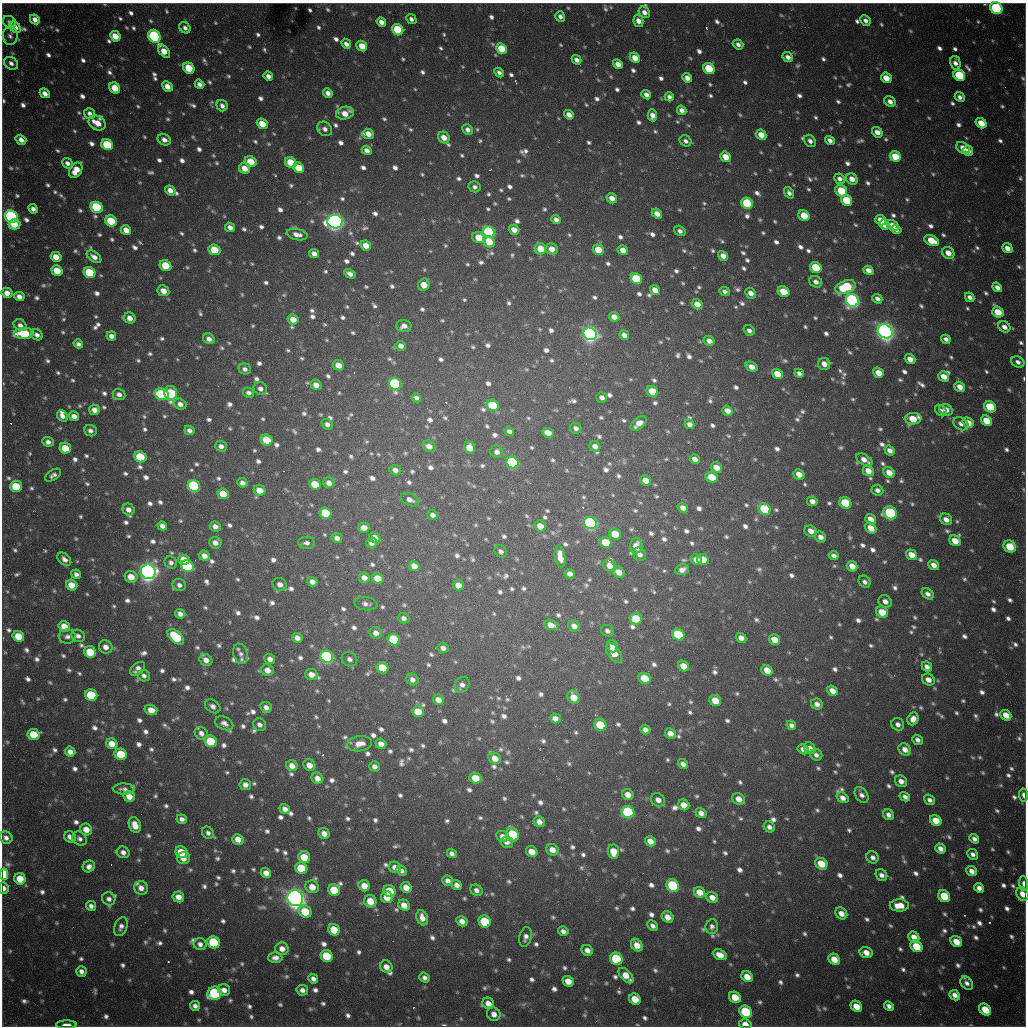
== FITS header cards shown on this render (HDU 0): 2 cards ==
NAXIS1  =                 1024 / length of data axis 1
NAXIS2  =                 1024 / length of data axis 2

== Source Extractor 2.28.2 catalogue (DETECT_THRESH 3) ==
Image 1024 x 1024 px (HDU 0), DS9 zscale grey, 1 PNG px = 1 image px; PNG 1028 x 1028 px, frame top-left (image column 1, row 1024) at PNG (2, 3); each listed source drawn as its Kron ellipse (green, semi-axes under 4 px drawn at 4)
Background 1020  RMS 26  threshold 77.5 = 3 sigma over >= 5 px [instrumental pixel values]
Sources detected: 1484; of the 1484, the 500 brightest by FLUX_AUTO listed and drawn (984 fainter detections omitted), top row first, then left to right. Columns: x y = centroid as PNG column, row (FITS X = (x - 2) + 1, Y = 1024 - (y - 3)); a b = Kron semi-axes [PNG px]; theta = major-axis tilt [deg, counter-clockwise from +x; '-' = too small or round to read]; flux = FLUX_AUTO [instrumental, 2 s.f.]
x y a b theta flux
996 8 6 5 - 2.8e+05
644 12 6 5 - 1.2e+04
560 16 5 4 - 8.0e+03
35 19 5 4 - 1.2e+04
411 19 6 4 -43 7.4e+03
865 20 5 4 - 8.3e+03
638 21 6 5 - 1.5e+04
10 22 7 5 -42 7.4e+03
381 22 5 4 - 1.3e+04
15 27 6 5 - 2.0e+04
185 28 6 5 - 8.0e+03
398 30 6 5 - 1.1e+05
10 36 9 7 88 7.4e+03
115 36 6 4 -45 3.0e+04
154 36 7 5 -48 3.2e+05
346 44 5 4 - 1.0e+04
738 44 5 4 - 8.9e+03
362 46 6 5 - 3.0e+04
501 49 6 5 - 5.4e+04
164 51 7 4 -50 3.1e+04
788 57 5 4 - 1.1e+04
635 58 5 4 - 2.2e+04
576 60 5 4 - 9.6e+03
11 63 7 6 - 8.3e+03
955 63 7 5 -76 1.0e+04
618 64 5 4 - 1.8e+04
189 68 6 5 - 6.5e+04
709 69 6 5 - 9.0e+04
499 72 5 4 - 7.9e+03
959 75 6 5 - 1.1e+05
268 76 5 4 - 9.7e+03
687 78 5 4 - 1.2e+04
886 78 6 5 - 2.7e+04
199 84 5 4 - 9.2e+03
167 86 5 4 - 1.9e+04
115 88 6 5 - 3.5e+04
45 93 5 4 - 1.2e+04
328 93 5 4 - 1.1e+04
646 95 5 4 - 1.1e+04
669 97 5 4 - 7.4e+03
960 97 5 4 - 7.9e+03
890 102 6 5 - 1.1e+04
222 106 6 5 - 8.7e+03
682 110 5 4 - 1.0e+04
90 113 5 5 - 7.6e+03
345 113 9 6 10 2.5e+04
569 115 5 4 - 1.4e+04
652 115 6 4 -87 1.5e+04
97 123 9 7 -30 3.1e+04
981 123 6 5 - 3.6e+04
262 124 6 5 - 4.0e+04
325 129 8 6 -42 1.0e+04
468 130 5 5 - 9.4e+03
877 132 5 4 - 1.7e+04
368 134 6 5 - 1.9e+04
761 135 5 4 - 2.4e+04
444 137 6 5 - 2.1e+04
21 140 5 4 - 1.2e+04
164 140 7 5 -29 1.2e+04
830 140 5 4 - 9.9e+03
686 141 6 5 - 7.6e+03
810 141 7 5 -47 9.6e+03
107 145 6 5 - 1.2e+05
963 148 7 5 -32 2.0e+04
367 150 5 4 - 1.2e+04
968 151 5 5 - 1.1e+04
725 157 5 5 - 3.2e+04
895 157 6 5 - 5.8e+04
250 162 6 5 - 4.9e+04
291 162 6 5 - 5.4e+04
67 163 6 4 -40 8.3e+03
244 168 6 5 - 2.2e+04
299 168 6 5 - 4.7e+04
76 170 8 6 56 2.9e+04
840 179 6 5 - 8.9e+03
852 179 6 5 - 1.7e+04
475 187 6 5 - 7.3e+03
170 190 6 4 -37 1.6e+04
841 191 6 5 - 7.6e+04
789 193 6 4 -53 7.5e+03
612 198 5 5 - 1.7e+04
847 200 6 5 - 9.7e+04
747 203 6 5 - 1.5e+05
97 207 6 5 - 2.0e+05
33 209 5 4 - 9.1e+03
657 214 6 4 -40 1.5e+04
804 215 6 5 - 4.2e+04
11 217 7 6 - 6.1e+05
556 219 5 4 - 8.9e+03
881 220 6 5 - 2.6e+04
111 221 6 5 - 8.6e+04
335 222 8 7 - 1.3e+06
14 224 6 5 - 3.7e+04
884 225 5 4 - 2.7e+04
892 225 7 4 -31 2.2e+04
230 227 5 4 - 1.0e+04
126 230 5 4 - 2.1e+04
514 230 5 5 - 1.9e+04
896 230 5 4 - 8.0e+03
680 231 6 4 -35 7.4e+03
489 232 6 5 - 3.5e+05
297 234 10 5 -12 1.3e+04
479 238 7 5 -16 4.7e+04
931 241 8 5 -25 4.1e+04
489 242 6 5 - 4.4e+04
366 245 5 5 - 2.4e+04
1007 248 5 4 - 1.5e+04
541 249 6 5 - 4.2e+04
552 249 6 5 - 2.0e+04
214 250 6 5 - 5.6e+04
598 250 6 5 - 4.2e+04
623 250 5 5 - 1.9e+04
948 253 6 5 - 2.2e+04
314 254 5 4 - 1.3e+04
723 256 5 4 - 1.4e+04
56 257 5 4 - 2.4e+04
94 257 8 5 -35 1.2e+04
165 266 6 5 - 5.8e+04
816 267 6 5 - 9.1e+04
868 270 5 4 - 1.4e+04
57 271 6 5 - 4.8e+04
90 273 6 5 - 1.0e+05
350 274 6 4 -29 1.1e+04
636 279 6 5 - 1.2e+05
816 282 7 5 -28 1.1e+04
424 285 6 5 - 2.8e+04
846 287 10 6 22 1.4e+05
997 287 5 4 - 1.2e+04
655 290 5 4 - 2.2e+04
163 291 6 5 - 1.8e+04
725 291 5 4 - 7.9e+03
783 292 6 5 - 4.6e+04
7 293 6 5 - 1.8e+04
751 293 6 5 - 1.4e+04
19 297 5 4 - 1.3e+04
970 297 5 4 - 8.5e+03
877 299 5 4 - 9.1e+03
852 300 6 6 - 7.6e+05
697 304 5 5 - 2.1e+04
998 312 6 5 - 4.2e+04
614 317 5 4 - 1.6e+04
130 318 6 5 - 1.7e+04
293 319 5 5 - 2.6e+04
20 325 7 5 -36 1.0e+04
404 326 7 6 - 1.4e+04
1004 327 6 5 - 1.2e+04
749 330 6 5 - 7.8e+03
885 331 8 6 -38 1.5e+06
24 333 10 5 1 1.5e+05
590 334 7 6 - 1.0e+06
37 335 6 5 - 9.2e+03
624 335 5 4 - 1.1e+04
111 336 5 4 - 1.1e+04
209 339 6 5 - 1.1e+04
946 339 5 4 - 7.5e+03
709 341 6 5 - 1.3e+04
78 344 5 4 - 7.4e+03
401 346 5 4 - 1.2e+04
910 359 5 4 - 1.5e+04
1018 362 7 5 -28 8.3e+03
824 364 6 6 - 1.6e+04
338 365 6 5 - 2.4e+04
751 367 6 4 -26 1.8e+04
245 369 6 5 - 7.9e+03
799 373 5 4 - 7.7e+03
878 373 5 5 - 2.7e+04
777 374 6 5 - 3.7e+04
944 376 5 5 - 2.1e+04
395 384 6 6 - 2.7e+05
316 385 6 5 - 1.8e+04
960 387 6 4 -35 1.7e+04
260 389 7 6 - 9.8e+03
652 391 6 5 - 5.1e+04
171 393 7 6 - 1.8e+05
249 393 5 5 - 7.6e+03
119 394 6 5 - 1.0e+04
162 394 7 5 -24 1.9e+05
602 397 5 5 - 8.6e+03
416 398 5 4 - 7.4e+03
180 404 6 5 - 1.1e+04
492 405 6 5 - 1.1e+05
990 407 6 5 - 8.9e+04
94 410 5 5 - 1.3e+04
946 410 7 5 -24 1.6e+04
727 411 5 4 - 1.6e+04
941 411 6 5 - 8.3e+03
62 416 6 4 -50 1.0e+04
74 416 5 4 - 1.5e+04
913 419 8 5 5 4.4e+04
986 421 6 5 - 4.2e+04
639 423 9 5 39 1.7e+04
968 423 6 5 - 2.0e+04
327 424 6 5 - 9.1e+03
689 424 5 4 - 9.4e+03
961 424 8 6 -31 9.7e+03
576 428 6 5 - 7.4e+03
189 430 5 4 - 8.6e+03
90 431 6 5 - 8.0e+03
509 431 5 4 - 7.8e+03
548 433 6 4 -21 2.2e+04
267 440 6 5 - 6.4e+04
48 442 5 5 - 9.4e+03
221 446 6 5 - 1.0e+04
429 446 6 5 - 1.4e+04
595 446 6 5 - 1.0e+04
65 448 6 5 - 5.7e+04
470 448 6 5 - 3.1e+04
890 450 5 4 - 1.2e+04
497 452 6 6 - 1.1e+04
140 457 6 5 - 9.0e+04
695 459 5 4 - 1.4e+04
864 460 9 5 -30 1.5e+04
512 462 6 5 - 3.1e+05
716 467 6 5 - 2.0e+04
395 470 6 5 - 1.1e+04
868 471 6 5 - 1.9e+04
889 473 6 5 - 2.1e+04
799 474 6 5 - 2.1e+04
53 475 9 5 32 7.4e+03
712 477 6 5 - 4.5e+04
646 480 5 5 - 2.1e+04
242 483 5 4 - 1.0e+04
329 483 6 5 - 1.3e+04
315 484 6 5 - 5.3e+04
16 486 6 5 - 7.1e+04
194 486 6 5 - 3.1e+05
260 490 6 5 - 2.7e+04
877 490 6 5 - 8.1e+03
223 494 6 5 - 4.5e+04
410 500 10 6 -26 1.0e+04
812 501 5 4 - 1.1e+04
845 503 6 5 - 9.2e+04
683 508 5 4 - 1.3e+04
128 509 6 5 - 1.2e+04
765 509 6 5 - 1.2e+05
325 513 6 5 - 9.0e+04
890 513 7 6 - 2.2e+05
433 515 5 5 - 8.4e+03
871 519 6 4 -36 1.8e+04
946 519 6 5 - 1.5e+04
590 523 6 6 - 5.2e+05
162 526 5 4 - 9.5e+03
215 526 5 5 - 1.0e+04
540 526 6 5 - 2.7e+04
364 528 6 5 - 1.6e+04
871 528 6 5 - 2.4e+04
811 531 6 5 - 1.7e+04
615 534 6 5 - 4.6e+04
821 537 6 5 - 1.2e+04
337 538 5 5 - 9.4e+03
375 538 6 5 - 1.6e+04
955 541 6 5 - 2.8e+04
606 542 6 5 - 6.2e+04
215 543 6 6 - 1.3e+04
306 543 8 6 -2 8.0e+03
371 543 5 5 - 9.1e+03
636 546 7 6 - 2.4e+04
1010 547 6 6 - 6.0e+04
501 551 7 5 -42 7.4e+03
640 554 7 6 - 9.1e+03
911 555 6 5 - 2.5e+04
204 556 6 5 - 1.4e+04
560 556 11 5 -80 2.3e+04
834 556 5 4 - 8.3e+03
64 559 8 5 -43 9.1e+03
703 559 6 5 - 4.0e+04
184 560 6 5 - 3.4e+04
696 560 6 5 - 1.4e+04
171 563 6 6 - 7.9e+03
934 565 6 4 -38 1.4e+04
187 566 6 5 - 2.2e+05
414 566 5 5 - 1.9e+04
609 566 7 6 - 1.7e+04
852 566 6 5 - 2.1e+04
682 570 7 5 21 1.2e+04
148 572 7 7 - 1.5e+06
619 572 6 5 - 1.9e+04
76 574 5 4 - 7.9e+03
570 574 5 4 - 1.1e+04
131 577 6 5 - 2.8e+04
364 578 6 5 - 1.3e+04
378 578 6 5 - 3.4e+04
312 582 5 5 - 1.1e+04
864 582 6 5 - 7.5e+03
280 584 7 6 - 1.3e+04
72 585 6 5 - 2.6e+04
179 585 7 6 - 8.4e+03
458 585 5 5 - 2.1e+04
928 594 7 5 -41 9.3e+03
885 601 7 6 - 1.2e+04
366 604 12 6 -9 8.3e+03
882 612 6 5 - 3.4e+04
180 614 5 4 - 9.7e+03
404 618 5 5 - 7.8e+03
636 619 6 6 - 5.4e+04
551 625 7 5 -14 1.9e+04
64 626 6 5 - 2.8e+04
574 626 6 5 - 1.3e+04
607 631 6 5 - 7.9e+03
376 633 6 6 - 1.2e+04
678 635 6 5 - 1.2e+05
18 636 6 5 - 4.3e+04
67 636 9 7 -6 9.5e+03
78 636 7 6 - 8.7e+03
176 637 10 5 -42 1.2e+05
297 638 5 4 - 1.2e+04
741 638 5 4 - 1.4e+04
394 640 6 5 - 1.3e+05
775 640 6 5 - 2.9e+04
612 646 6 5 - 1.2e+04
106 647 7 6 - 1.3e+04
443 648 5 5 - 9.0e+03
90 652 6 5 - 6.2e+04
614 653 11 6 -56 3.3e+04
241 654 10 7 -74 7.9e+03
327 657 6 6 - 5.5e+05
270 659 5 5 - 1.1e+04
349 659 8 7 - 8.7e+03
206 660 7 5 -36 1.4e+04
683 666 6 5 - 2.7e+04
927 667 5 5 - 1.0e+04
382 668 6 5 - 5.8e+04
138 669 8 5 40 1.2e+04
267 670 6 5 - 1.6e+04
767 670 6 5 - 2.9e+04
311 674 6 5 - 1.8e+04
144 676 6 5 - 8.0e+03
645 678 6 5 - 6.8e+04
412 680 6 5 - 8.7e+03
928 680 6 5 - 1.5e+04
462 685 8 7 - 9.7e+03
832 691 6 5 - 1.7e+04
91 695 6 5 - 1.1e+05
574 697 7 5 -61 2.9e+04
438 700 5 5 - 1.6e+04
715 701 6 5 - 3.8e+04
817 704 6 5 - 1.0e+04
213 706 8 6 -36 8.5e+03
266 707 6 5 - 1.1e+04
151 710 6 5 - 2.0e+04
418 711 6 5 - 3.8e+04
1006 715 6 5 - 2.4e+04
555 718 5 5 - 1.4e+04
913 719 6 5 - 1.5e+04
224 723 9 6 -25 9.8e+03
898 724 7 6 - 9.7e+03
260 725 7 6 - 8.7e+03
600 725 6 5 - 9.2e+04
791 725 5 4 - 7.4e+03
645 730 5 4 - 1.0e+04
201 733 7 6 - 1.0e+04
670 733 6 5 - 1.6e+04
34 735 6 5 - 6.4e+04
917 740 5 4 - 8.2e+03
211 741 6 5 - 9.5e+04
112 744 6 5 - 2.7e+04
359 744 12 7 9 2.1e+04
381 744 5 5 - 1.5e+04
810 748 6 5 - 1.1e+04
803 749 6 4 -32 1.1e+04
905 749 7 5 -47 1.6e+04
70 752 5 5 - 1.3e+04
121 754 6 5 - 8.5e+04
816 755 6 5 - 8.8e+03
495 758 6 5 - 2.1e+04
683 764 5 4 - 9.4e+03
309 765 6 5 - 1.9e+04
292 766 6 5 - 1.8e+04
374 766 5 5 - 9.8e+03
317 778 6 5 - 1.6e+04
475 778 6 5 - 3.8e+04
901 781 6 5 - 1.2e+04
245 785 5 5 - 1.3e+04
124 789 11 5 -2 8.3e+03
628 795 6 5 - 1.8e+04
861 795 8 6 -55 9.6e+03
1023 795 6 4 -82 8.8e+03
129 796 6 5 - 2.0e+04
905 797 5 4 - 8.1e+03
843 798 6 5 - 1.1e+04
739 799 6 5 - 1.9e+04
658 800 7 6 - 1.2e+04
929 800 6 5 - 7.5e+03
684 805 6 5 - 2.4e+04
285 809 5 4 - 1.1e+04
628 812 6 6 - 2.5e+05
701 813 6 5 - 1.2e+04
888 815 6 5 - 9.7e+03
182 819 5 4 - 8.4e+03
936 821 6 5 - 3.8e+04
539 822 6 5 - 1.4e+04
135 825 8 5 -67 2.5e+04
769 827 6 5 - 9.2e+03
86 829 6 5 - 2.2e+04
208 833 6 5 - 7.6e+03
324 833 6 5 - 1.5e+04
513 835 7 6 - 1.5e+05
502 836 6 5 - 1.2e+04
70 837 6 5 - 1.2e+04
6 838 7 6 - 9.0e+03
80 839 8 6 -41 7.3e+03
238 839 6 5 - 2.0e+04
974 839 5 4 - 8.7e+03
650 841 6 5 - 1.8e+04
507 842 6 6 - 9.7e+03
940 848 5 4 - 1.2e+04
552 850 6 5 - 2.0e+04
123 852 6 5 - 1.1e+04
181 852 6 5 - 5.3e+04
532 852 6 5 - 2.7e+04
613 852 7 5 -81 2.8e+04
452 853 5 4 - 8.2e+03
973 854 6 5 - 8.6e+03
304 857 6 5 - 5.2e+04
873 857 6 5 - 8.5e+03
183 858 7 6 - 1.7e+04
821 864 7 5 -38 3.8e+04
89 866 6 5 - 1.0e+04
395 867 6 5 - 1.3e+04
301 868 6 5 - 7.8e+04
402 870 5 5 - 7.4e+03
972 871 5 5 - 1.3e+04
266 873 5 5 - 1.5e+04
4 874 6 4 -87 1.2e+05
881 875 6 5 - 9.0e+03
20 879 6 5 - 4.1e+04
448 881 5 5 - 9.9e+03
1024 883 7 4 -86 1.1e+04
457 885 5 5 - 1.1e+04
673 885 6 6 - 1.8e+05
364 886 6 5 - 2.7e+04
312 887 7 6 - 2.2e+04
406 887 5 5 - 2.0e+04
4 888 6 4 -82 9.7e+03
141 888 7 6 - 1.4e+04
979 888 5 4 - 1.0e+04
334 890 6 5 - 6.3e+04
476 890 6 5 - 9.6e+03
390 891 6 5 - 5.9e+04
700 892 6 5 - 2.9e+04
1022 894 7 5 -58 2.0e+04
944 896 6 5 - 5.3e+04
178 897 6 5 - 1.7e+04
387 897 6 5 - 3.0e+04
712 897 6 5 - 1.7e+04
295 898 8 7 - 1.9e+06
109 899 7 6 - 8.5e+03
370 901 6 6 - 3.5e+04
404 905 6 5 - 2.0e+04
899 905 9 6 0 2.8e+04
91 906 5 5 - 7.5e+03
305 911 7 6 - 6.2e+04
841 913 6 5 - 1.6e+04
668 917 6 5 - 1.8e+04
422 918 8 5 -71 1.6e+04
462 921 6 5 - 1.4e+04
485 921 6 5 - 9.8e+04
653 926 6 4 -44 8.1e+03
712 926 7 6 - 7.6e+03
121 927 9 6 69 9.1e+03
334 930 6 5 - 5.8e+04
563 931 5 5 - 9.4e+03
525 937 10 6 77 1.0e+04
914 937 6 5 - 1.8e+04
956 941 6 5 - 2.8e+04
214 942 6 6 - 1.5e+05
200 944 6 6 - 9.5e+03
637 945 7 5 -52 2.4e+04
916 946 6 5 - 5.7e+04
282 949 7 6 - 1.5e+04
587 950 6 5 - 1.3e+04
866 953 6 5 - 1.8e+04
720 955 7 5 -24 1.8e+04
327 956 6 5 - 6.9e+04
275 958 7 5 0 1.1e+04
616 959 6 6 - 1.4e+05
834 959 6 5 - 2.7e+04
386 967 6 6 - 1.6e+04
81 971 5 5 - 1.0e+04
626 976 9 5 -47 2.8e+04
747 977 6 5 - 2.6e+04
424 978 5 4 - 7.5e+03
313 979 5 4 - 8.7e+03
568 981 6 5 - 2.4e+04
967 983 7 5 -51 8.4e+03
224 990 6 5 - 1.2e+04
302 990 6 5 - 9.8e+03
215 993 7 6 - 2.2e+05
955 995 5 4 - 1.2e+04
735 997 6 5 - 4.0e+04
635 999 6 5 - 4.0e+04
488 1003 6 5 - 1.6e+04
195 1006 5 4 - 8.3e+03
856 1006 6 5 - 2.9e+04
889 1006 5 4 - 8.1e+03
985 1009 7 5 -45 4.4e+04
746 1012 7 5 -44 1.7e+05
494 1014 7 6 - 1.4e+04
745 1024 6 5 - 2.1e+04
66 1025 10 4 0 1.3e+04
At the frame edge (FLAGS 8, measured only in part): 8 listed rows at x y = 996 8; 1023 795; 4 874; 1024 883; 4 888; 1022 894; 745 1024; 66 1025
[984 fainter detections neither listed nor drawn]

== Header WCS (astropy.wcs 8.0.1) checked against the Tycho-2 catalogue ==
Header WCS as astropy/WCSLIB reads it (CRVAL/CRPIX/CD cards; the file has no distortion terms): RA---TAN/DEC--TAN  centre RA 19:04:11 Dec -20:34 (286.05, -20.56 deg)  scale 1.18 arcsec/px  FOV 20.1' x 20.2'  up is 0 deg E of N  parity flipped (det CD > 0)
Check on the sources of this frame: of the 60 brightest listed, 19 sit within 1.8 arcsec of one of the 22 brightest Tycho-2 stars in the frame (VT <= 11.99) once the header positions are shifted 0.05 arcsec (0.03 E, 0.04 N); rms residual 0.62 arcsec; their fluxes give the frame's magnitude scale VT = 25.12 - 2.5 log10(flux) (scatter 0.27 mag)
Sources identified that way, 19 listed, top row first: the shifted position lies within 1.8 arcsec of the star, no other Tycho-2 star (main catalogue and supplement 1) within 3.6 arcsec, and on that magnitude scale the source's flux lands within +1.5 / -3 mag of the star's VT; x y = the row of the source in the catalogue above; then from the Tycho-2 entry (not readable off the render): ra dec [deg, ICRS J2000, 3 dp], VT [Tycho-2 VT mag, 2 dp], TYC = Tycho-2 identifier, HIP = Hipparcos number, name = IAU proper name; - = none
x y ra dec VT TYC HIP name
996 8 286.217 -20.394 11.45 6291-2348-1 - -
154 36 285.922 -20.401 11.84 6290-1553-1 - -
107 145 285.906 -20.437 11.70 6290-1190-1 - -
97 207 285.902 -20.457 11.63 6290-1914-1 - -
11 217 285.872 -20.460 10.93 6290-2349-1 - -
489 232 286.039 -20.466 11.64 6291-2563-1 - -
852 300 286.166 -20.490 11.06 6291-1861-1 - -
885 331 286.177 -20.500 9.72 6291-280-1 - -
590 334 286.074 -20.500 10.56 6291-2482-1 - -
395 384 286.006 -20.516 11.38 6291-2555-1 - -
194 486 285.935 -20.549 11.40 6290-1670-1 - -
590 523 286.074 -20.562 10.72 6291-940-1 - -
148 572 285.919 -20.577 9.38 6290-1734-1 - -
327 657 285.981 -20.605 11.19 6290-1602-1 - -
628 812 286.086 -20.657 11.94 6295-2470-1 - -
4 874 285.867 -20.676 11.61 6294-311-1 - -
673 885 286.102 -20.681 11.90 6295-452-1 - -
295 898 285.970 -20.684 9.47 6294-85-1 - -
616 959 286.082 -20.705 11.99 6295-205-1 - -